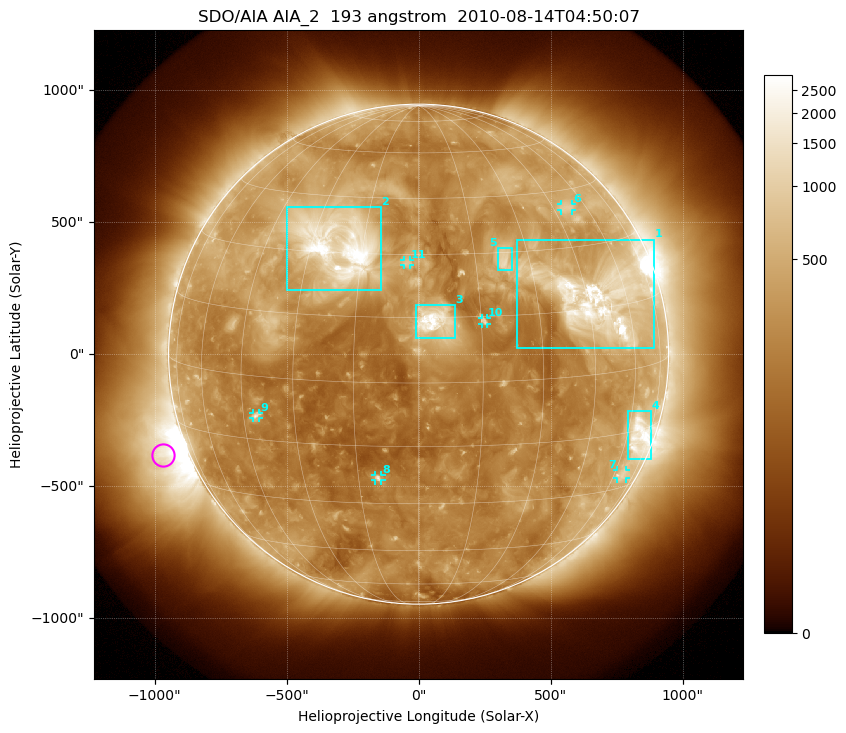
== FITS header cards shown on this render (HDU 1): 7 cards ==
TELESCOP= 'SDO/AIA'
INSTRUME= 'AIA_2'
WAVELNTH=                  193
WAVEUNIT= 'angstrom'
DATE-OBS= '2010-08-14T04:50:07.84'
CTYPE1  = 'HPLN-TAN'
CTYPE2  = 'HPLT-TAN'

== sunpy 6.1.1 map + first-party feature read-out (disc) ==
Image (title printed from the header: SDO/AIA AIA_2  193 angstrom  2010-08-14T04:50:07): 1024 x 1024 px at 2.4 arcsec/px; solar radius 947 arcsec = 395 px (full disc in frame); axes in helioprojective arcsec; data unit not stated in the header (colour bar unlabelled)
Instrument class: DISC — disc imager (sunpy class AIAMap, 193 A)
Bright regions (active regions / flare kernels): reference = the median radial profile (limb darkening/brightening removed); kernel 9 px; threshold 5 sigma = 553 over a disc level ~259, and >= 1.15x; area >= 12 px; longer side >= 9 px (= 22 arcsec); searched inside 0.97 R_sun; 11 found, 11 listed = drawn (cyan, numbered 1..; 6 of them under ~33 arcsec drawn as corner ticks so the feature stays visible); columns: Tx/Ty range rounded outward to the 5 arcsec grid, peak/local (2 s.f.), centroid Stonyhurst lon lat
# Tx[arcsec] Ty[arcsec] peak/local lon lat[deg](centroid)
1 375..895 20..435 14 +49 +17
2 -500..-145 245..560 18 -22 +32
3 -10..140 60..185 13 +4 +14
4 795..880 -395..-215 7.2 +66 -16
5 300..355 320..400 6 +23 +28
6 540..580 545..570 3.5 +51 +40
7 750..785 -470..-440 2.9 +65 -26
8 -165..-140 -480..-455 5.3 -10 -23
9 -630..-605 -245..-220 4.2 -41 -9
10 240..260 115..140 5.6 +16 +14
11 -55..-30 335..355 4.5 -3 +28
Off-limb structures (1.02-1.3 R_sun): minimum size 162 px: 2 found; the strongest spans PA ~85..130 deg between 1.02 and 1.3 R_sun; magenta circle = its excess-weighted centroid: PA ~110 deg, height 1.1 R_sun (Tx ~-970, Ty ~-385 arcsec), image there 6.8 x the reference